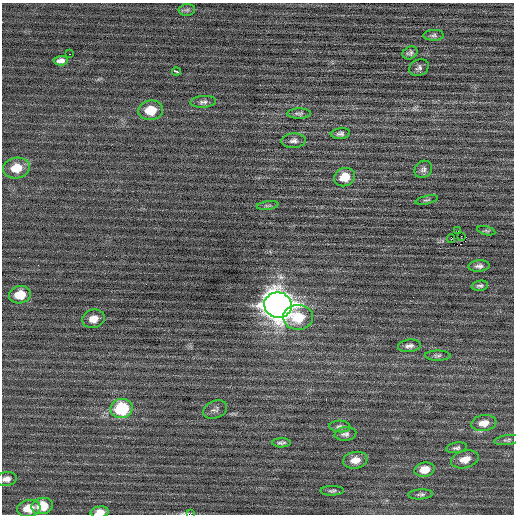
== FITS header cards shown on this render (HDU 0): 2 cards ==
NAXIS1  =                  512 / Axis length
NAXIS2  =                  512 / Axis length

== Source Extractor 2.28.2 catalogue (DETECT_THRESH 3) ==
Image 512 x 512 px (HDU 0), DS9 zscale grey, 1 PNG px = 1 image px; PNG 516 x 516 px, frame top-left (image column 1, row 512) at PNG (2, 3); each listed source drawn as its Kron ellipse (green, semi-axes under 4 px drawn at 4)
Background 0.0183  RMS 0.73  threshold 2.18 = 3 sigma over >= 5 px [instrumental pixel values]
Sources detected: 48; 1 with non-positive FLUX_AUTO (blend fragments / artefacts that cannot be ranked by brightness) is neither listed nor drawn; the other 47 listed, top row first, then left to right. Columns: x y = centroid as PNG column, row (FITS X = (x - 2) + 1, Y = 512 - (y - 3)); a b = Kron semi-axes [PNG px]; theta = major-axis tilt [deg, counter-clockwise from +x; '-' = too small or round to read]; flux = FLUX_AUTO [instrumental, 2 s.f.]
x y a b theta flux
187 10 8 5 8 120
434 35 10 5 2 130
410 53 8 6 28 130
69 54 2 2 - 270
61 61 7 5 3 200
419 68 10 8 29 160
176 71 4 3 - 430
203 102 13 5 4 160
151 110 12 9 7 1100
299 114 12 5 0 130
340 134 9 5 6 160
293 141 12 7 4 200
16 168 13 10 10 1000
423 169 9 8 - 170
345 177 10 9 - 800
427 200 11 3 13 87
268 205 11 4 8 91
458 231 2 2 - 300
486 231 9 3 -13 87
461 236 2 2 - 28
451 238 4 2 - 1900
479 266 11 5 4 180
480 286 8 5 11 110
20 295 11 8 11 1000
278 305 14 12 -9 72000
298 317 15 12 2 1400
94 319 11 9 16 510
409 346 11 6 6 200
438 356 13 5 -1 140
122 409 11 9 12 3100
215 410 12 8 22 180
484 423 13 8 8 580
340 426 10 6 -4 150
345 434 11 6 7 170
507 440 13 5 8 140
281 443 9 4 2 140
457 448 10 5 8 130
465 459 14 8 14 560
355 460 12 8 9 480
425 470 10 7 11 660
6 479 10 7 8 240
332 491 12 4 1 120
421 494 12 5 3 130
42 506 11 8 13 990
29 508 12 8 10 690
100 512 9 5 7 380
190 514 2 2 - 67
At the frame edge (FLAGS 8, measured only in part): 3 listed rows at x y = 6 479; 100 512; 190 514
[1 non-positive-flux detection neither listed nor drawn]